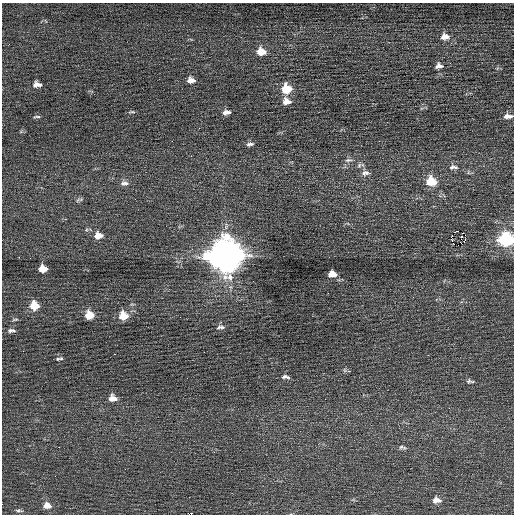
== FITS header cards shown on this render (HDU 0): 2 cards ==
NAXIS1  =                  512 / Axis length
NAXIS2  =                  512 / Axis length

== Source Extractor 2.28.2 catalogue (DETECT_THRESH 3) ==
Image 512 x 512 px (HDU 0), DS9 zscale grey, 1 PNG px = 1 image px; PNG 516 x 516 px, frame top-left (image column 1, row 512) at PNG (2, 3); no overlay
Background 0.0882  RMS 0.66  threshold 1.99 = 3 sigma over >= 5 px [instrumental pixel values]
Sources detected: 60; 1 with non-positive FLUX_AUTO (blend fragments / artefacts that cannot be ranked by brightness) is not listed; the other 59 listed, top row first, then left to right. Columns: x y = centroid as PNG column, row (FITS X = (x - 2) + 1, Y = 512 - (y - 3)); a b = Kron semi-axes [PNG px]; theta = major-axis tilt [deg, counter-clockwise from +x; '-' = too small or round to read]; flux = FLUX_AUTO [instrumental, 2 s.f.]
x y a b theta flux
445 37 12 9 -2 340
261 51 10 9 - 540
439 66 10 8 2 220
193 80 7 6 - 160
189 81 10 6 -87 180
35 85 7 4 84 170
39 85 6 4 -23 140
287 89 10 9 - 990
287 101 10 8 -12 360
132 112 9 3 0 67
228 112 7 5 11 140
225 113 9 5 71 150
508 116 11 5 0 240
37 117 9 3 3 70
250 144 9 4 10 140
191 156 3 2 - 64
348 160 11 5 6 140
359 165 8 6 44 120
453 167 13 6 2 190
365 173 12 7 6 200
431 181 10 9 - 1000
124 183 12 7 5 190
78 200 8 4 48 85
457 231 3 2 - 60
465 235 3 2 - 80
97 236 9 7 81 320
100 236 5 4 - 160
461 236 3 2 - 31
506 239 10 8 -5 4900
452 240 3 2 - 90
465 240 4 2 - 58
458 245 3 2 - 13000
225 256 14 13 - 75000
43 269 7 6 - 450
330 274 7 4 65 230
334 274 6 6 - 230
328 293 2 2 - 200
413 297 2 2 - 23
34 306 9 8 - 790
89 315 9 8 - 690
123 316 10 9 - 710
180 317 2 2 - 25
15 319 9 3 6 70
221 327 11 5 4 140
11 330 11 5 3 140
23 351 2 2 - 22
115 354 3 2 - 71
61 358 8 4 1 89
345 370 7 4 -89 74
285 377 12 5 -4 150
469 381 8 6 36 110
113 398 9 7 -7 360
449 408 3 2 - 66
59 447 2 2 - 18
401 447 7 6 - 100
55 476 2 2 - 55
436 500 10 7 -4 280
47 506 11 8 -5 330
18 511 10 4 -3 99
At the frame edge (FLAGS 8, measured only in part): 2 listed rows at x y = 508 116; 506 239
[1 non-positive-flux detection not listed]